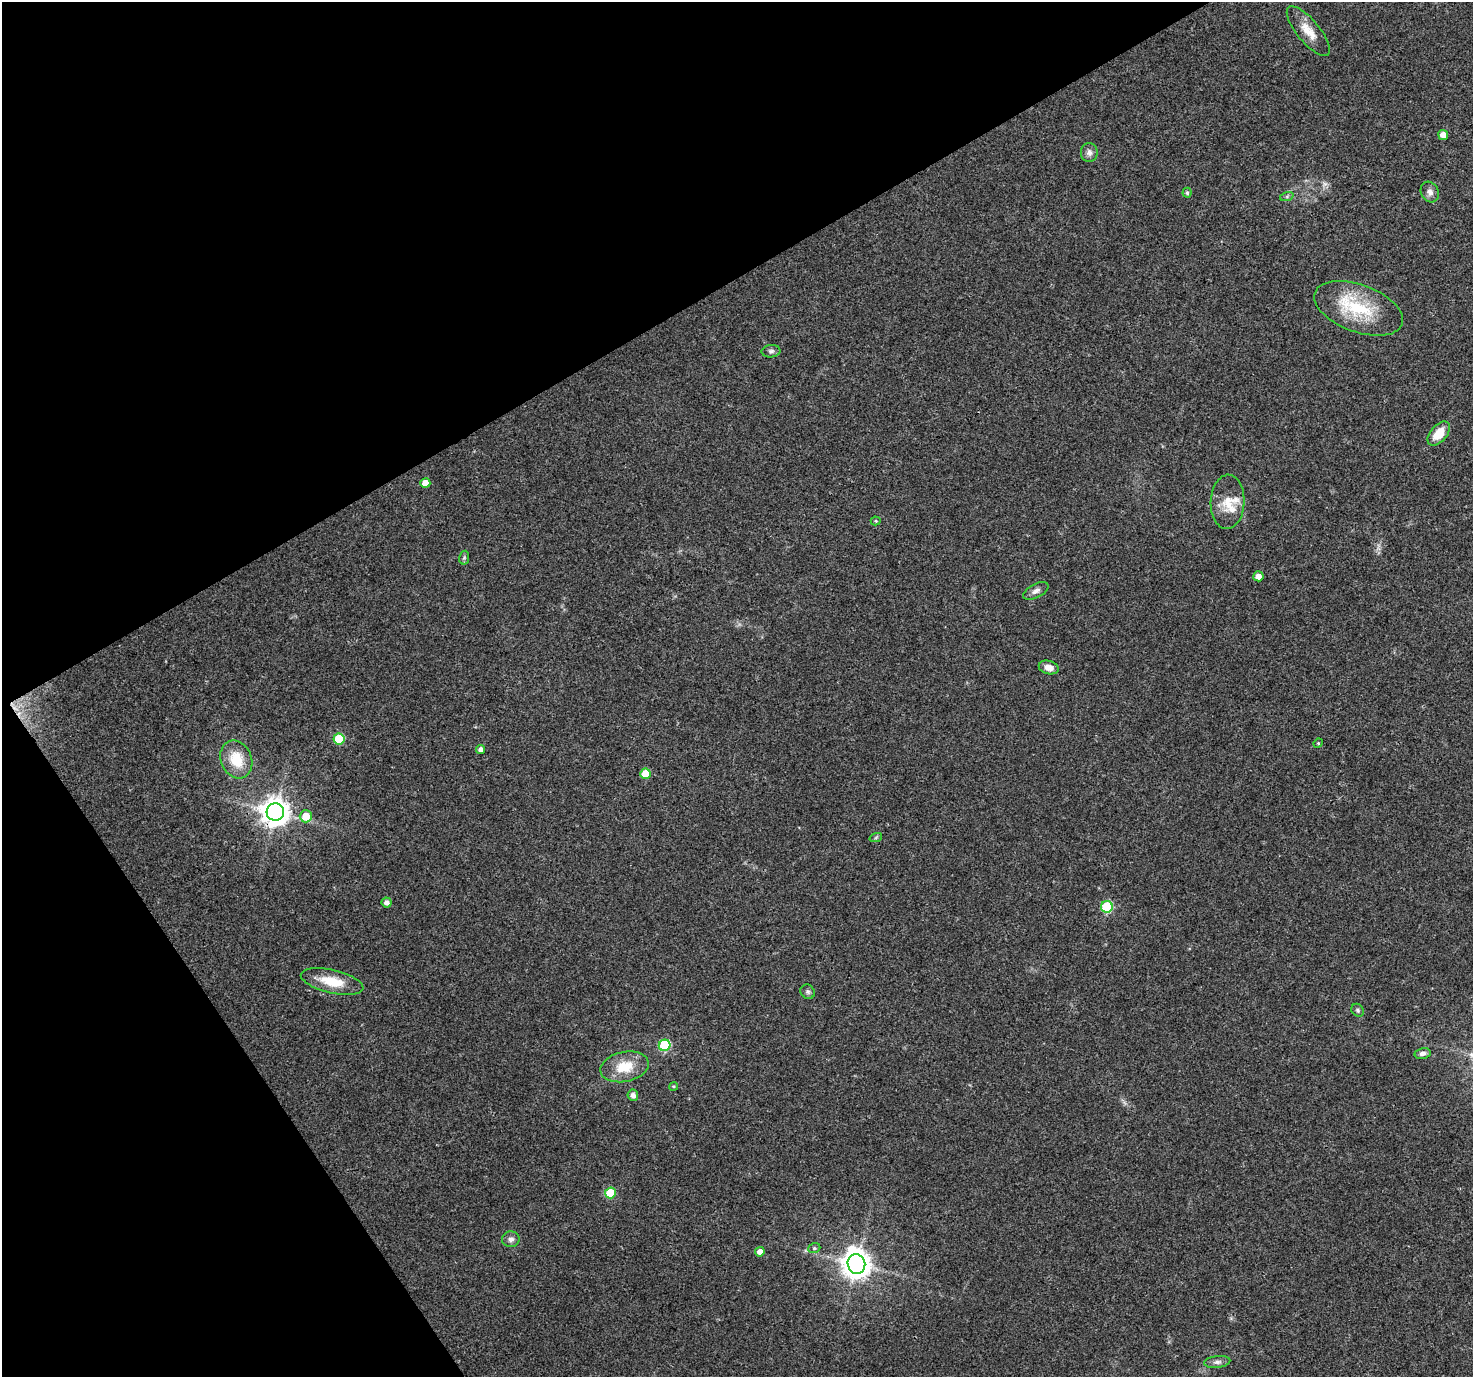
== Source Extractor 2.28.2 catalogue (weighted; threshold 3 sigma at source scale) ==
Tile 5 of 4 x 4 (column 1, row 2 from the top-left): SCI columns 1-1471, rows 2869-4243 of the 5888 x 5798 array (HDU 1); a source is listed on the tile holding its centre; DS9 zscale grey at full resolution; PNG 1475 x 1379 px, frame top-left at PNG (2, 2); each listed source drawn as its Kron ellipse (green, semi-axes under 4 px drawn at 4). Shown black and unused: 29% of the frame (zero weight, under 3 of 4 exposures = <1% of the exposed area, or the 3 px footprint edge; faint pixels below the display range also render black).
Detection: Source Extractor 2.28.2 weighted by HDU 2 'WHT'; one run over the whole footprint, this tile lists its part. Background 0.0498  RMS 0.0039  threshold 0.0175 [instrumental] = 3 sigma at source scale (4.5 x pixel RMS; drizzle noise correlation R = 1.50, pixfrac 1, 0.0396/0.0396 arcsec/px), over >= 5 px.
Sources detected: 42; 2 inside a brighter listed object's ellipse — not listed separately; the other 40 listed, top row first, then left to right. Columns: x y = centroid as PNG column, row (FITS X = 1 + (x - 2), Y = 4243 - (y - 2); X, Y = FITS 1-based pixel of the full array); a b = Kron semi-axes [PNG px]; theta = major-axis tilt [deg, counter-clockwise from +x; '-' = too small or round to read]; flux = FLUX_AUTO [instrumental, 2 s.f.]
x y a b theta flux
1308 31 31 11 -50 6.5
1443 135 5 4 - 4.5
1089 152 9 8 - 1.8
1430 192 10 8 -62 2.1
1187 193 5 4 - 0.76
1287 196 7 4 19 0.68
1359 308 46 23 -20 24
771 351 9 6 5 1.1
1439 433 14 8 49 7.1
425 483 5 5 - 5.8
1227 502 27 17 88 7.8
876 521 5 4 - 0.45
464 558 7 5 78 0.65
1258 576 5 5 - 3.1
1036 591 13 7 27 1.8
1049 667 10 6 -15 2.7
339 739 5 5 - 21
1318 743 5 4 - 0.43
480 749 4 4 - 1.4
236 760 19 15 -67 11
645 774 5 5 - 9.7
275 812 8 8 - 510
306 816 6 6 - 7.7
876 837 6 4 20 0.53
386 902 5 5 - 1.7
1107 907 6 6 - 27
332 981 32 11 -13 10
808 992 7 6 - 0.97
1358 1010 7 5 -49 0.81
665 1045 6 5 - 29
1423 1053 8 5 12 1.4
625 1067 24 15 12 11
674 1086 4 3 - 0.38
633 1095 6 5 - 1.8
610 1193 5 5 - 16
511 1239 9 7 5 1.7
814 1248 6 5 - 0.6
760 1252 5 4 - 3.1
856 1264 10 8 -72 530
1217 1362 13 6 7 1.5
Overlapping masked pixels (flux is a lower limit): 1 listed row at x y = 275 812